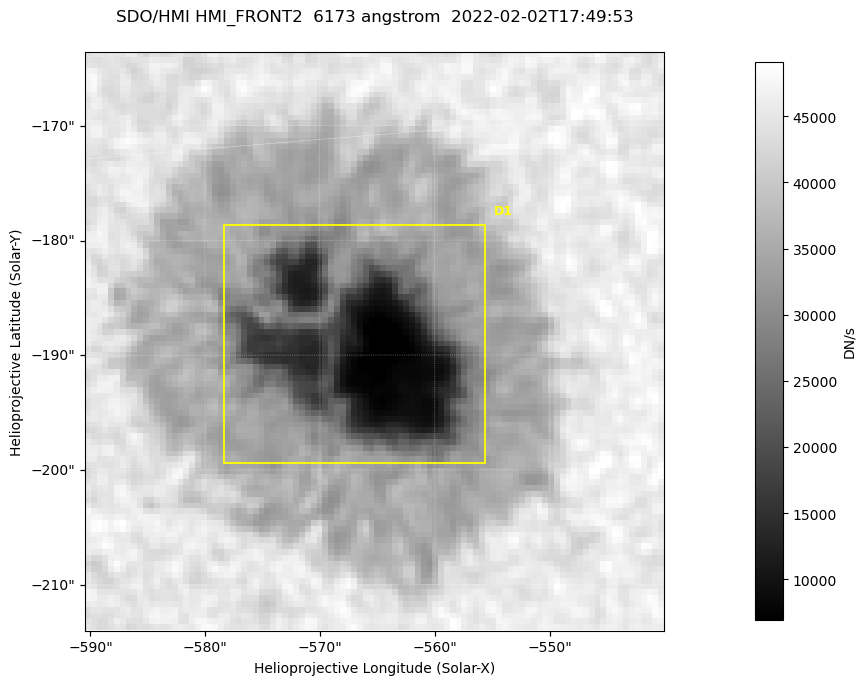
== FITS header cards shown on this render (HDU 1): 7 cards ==
TELESCOP= 'SDO/HMI '           / Telescope
INSTRUME= 'HMI_FRONT2'         / For HMI: HMI_SIDE1, HMI_FRONT2, or HMI_COMBINED
WAVELNTH=                6173. / [angstrom] Wavelength
DATE-OBS= '2022-02-02T17:49:53.200' / [ISO] Observation date {DATE__OBS}
CTYPE1  = 'HPLN-TAN'           / CTYPE1: HPLN
CTYPE2  = 'HPLT-TAN'           / CTYPE2: HPLT
BUNIT   = 'DN/s    '           / Physical Units

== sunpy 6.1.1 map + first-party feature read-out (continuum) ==
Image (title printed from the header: SDO/HMI HMI_FRONT2  6173 angstrom  2022-02-02T17:49:53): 100 x 100 px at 0.504 arcsec/px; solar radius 974 arcsec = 1932 px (partial field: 0.1% of the solar disc is inside the frame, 100% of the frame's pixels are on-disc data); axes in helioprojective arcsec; data unit DN/s (BUNIT, on the colour bar)
Orientation: roll -0.0703 deg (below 1 deg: not rotated)
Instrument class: CONTINUUM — white-light / continuum photospheric image (CONTENT/OBS_TYPE)
Dark features (sunspots / pores): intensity divided by the frame's on-disc median (partial field: no limb-darkening profile); reference = the frame's on-disc median (the 8%-of-disc-diameter window exceeds this field); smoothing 3 px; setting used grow <= 0.7, no closing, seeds <= 0.7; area >= 9 px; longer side >= 3 px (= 1.5 arcsec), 3 px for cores <= 0.7; partial field; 1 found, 1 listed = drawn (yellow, D1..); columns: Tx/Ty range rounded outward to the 2 arcsec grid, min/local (2 s.f., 1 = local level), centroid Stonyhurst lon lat
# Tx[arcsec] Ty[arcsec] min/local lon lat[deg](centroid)
D1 -580..-554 -200..-178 0.13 -37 -16